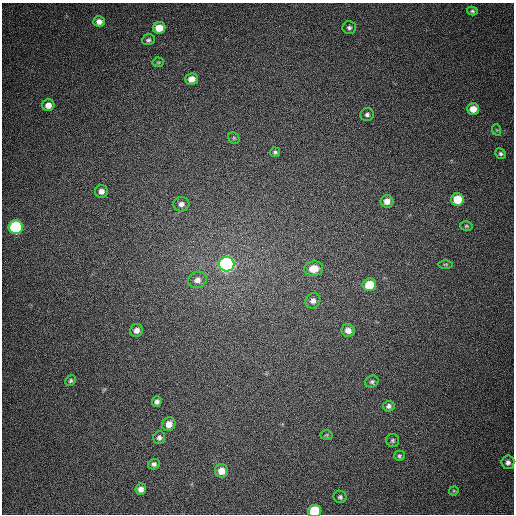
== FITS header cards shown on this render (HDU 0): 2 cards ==
NAXIS1  =                  512
NAXIS2  =                  512

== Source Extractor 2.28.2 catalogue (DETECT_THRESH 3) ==
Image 512 x 512 px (HDU 0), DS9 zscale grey, 1 PNG px = 1 image px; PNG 516 x 516 px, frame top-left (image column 1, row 512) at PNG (2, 3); each listed source drawn as its Kron ellipse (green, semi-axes under 4 px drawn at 4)
Background 392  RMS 9.8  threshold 29.5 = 3 sigma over >= 5 px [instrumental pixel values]
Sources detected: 44; all 44 listed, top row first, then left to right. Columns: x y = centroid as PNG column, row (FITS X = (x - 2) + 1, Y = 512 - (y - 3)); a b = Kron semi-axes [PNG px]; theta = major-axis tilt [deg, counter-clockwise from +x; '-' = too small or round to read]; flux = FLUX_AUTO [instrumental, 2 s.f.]
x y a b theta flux
472 11 5 4 - 1000
99 22 6 5 - 3600
159 28 6 6 - 10000
349 28 7 6 - 1700
148 40 6 5 - 1400
158 62 5 5 - 840
191 79 6 5 - 5300
48 105 6 6 - 4900
473 109 6 6 - 7300
367 114 7 6 - 1700
497 130 6 3 -71 660
234 138 6 5 - 980
275 152 5 5 - 1200
500 154 5 5 - 1300
101 191 6 6 - 3500
457 199 6 6 - 15000
387 201 6 6 - 4900
181 204 8 7 - 3200
466 226 6 5 - 950
16 227 7 7 - 85000
227 264 7 7 - 230000
445 264 7 3 0 820
314 269 9 7 10 9800
197 280 9 8 - 3900
369 285 7 6 - 17000
313 301 8 7 - 3000
136 330 6 6 - 3500
348 330 6 6 - 4500
71 381 6 4 46 1200
372 382 7 6 - 1400
157 402 5 4 - 1900
389 406 6 5 - 1900
169 424 7 6 - 5500
326 435 6 5 - 940
159 438 6 6 - 2000
393 440 6 6 - 1300
399 456 5 5 - 1200
508 462 7 6 - 2600
154 464 6 5 - 1900
221 471 6 6 - 7200
141 489 5 5 - 3500
454 491 5 4 - 710
340 497 6 6 - 1500
315 511 6 6 - 34000
At the frame edge (FLAGS 8, measured only in part): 1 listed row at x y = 315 511